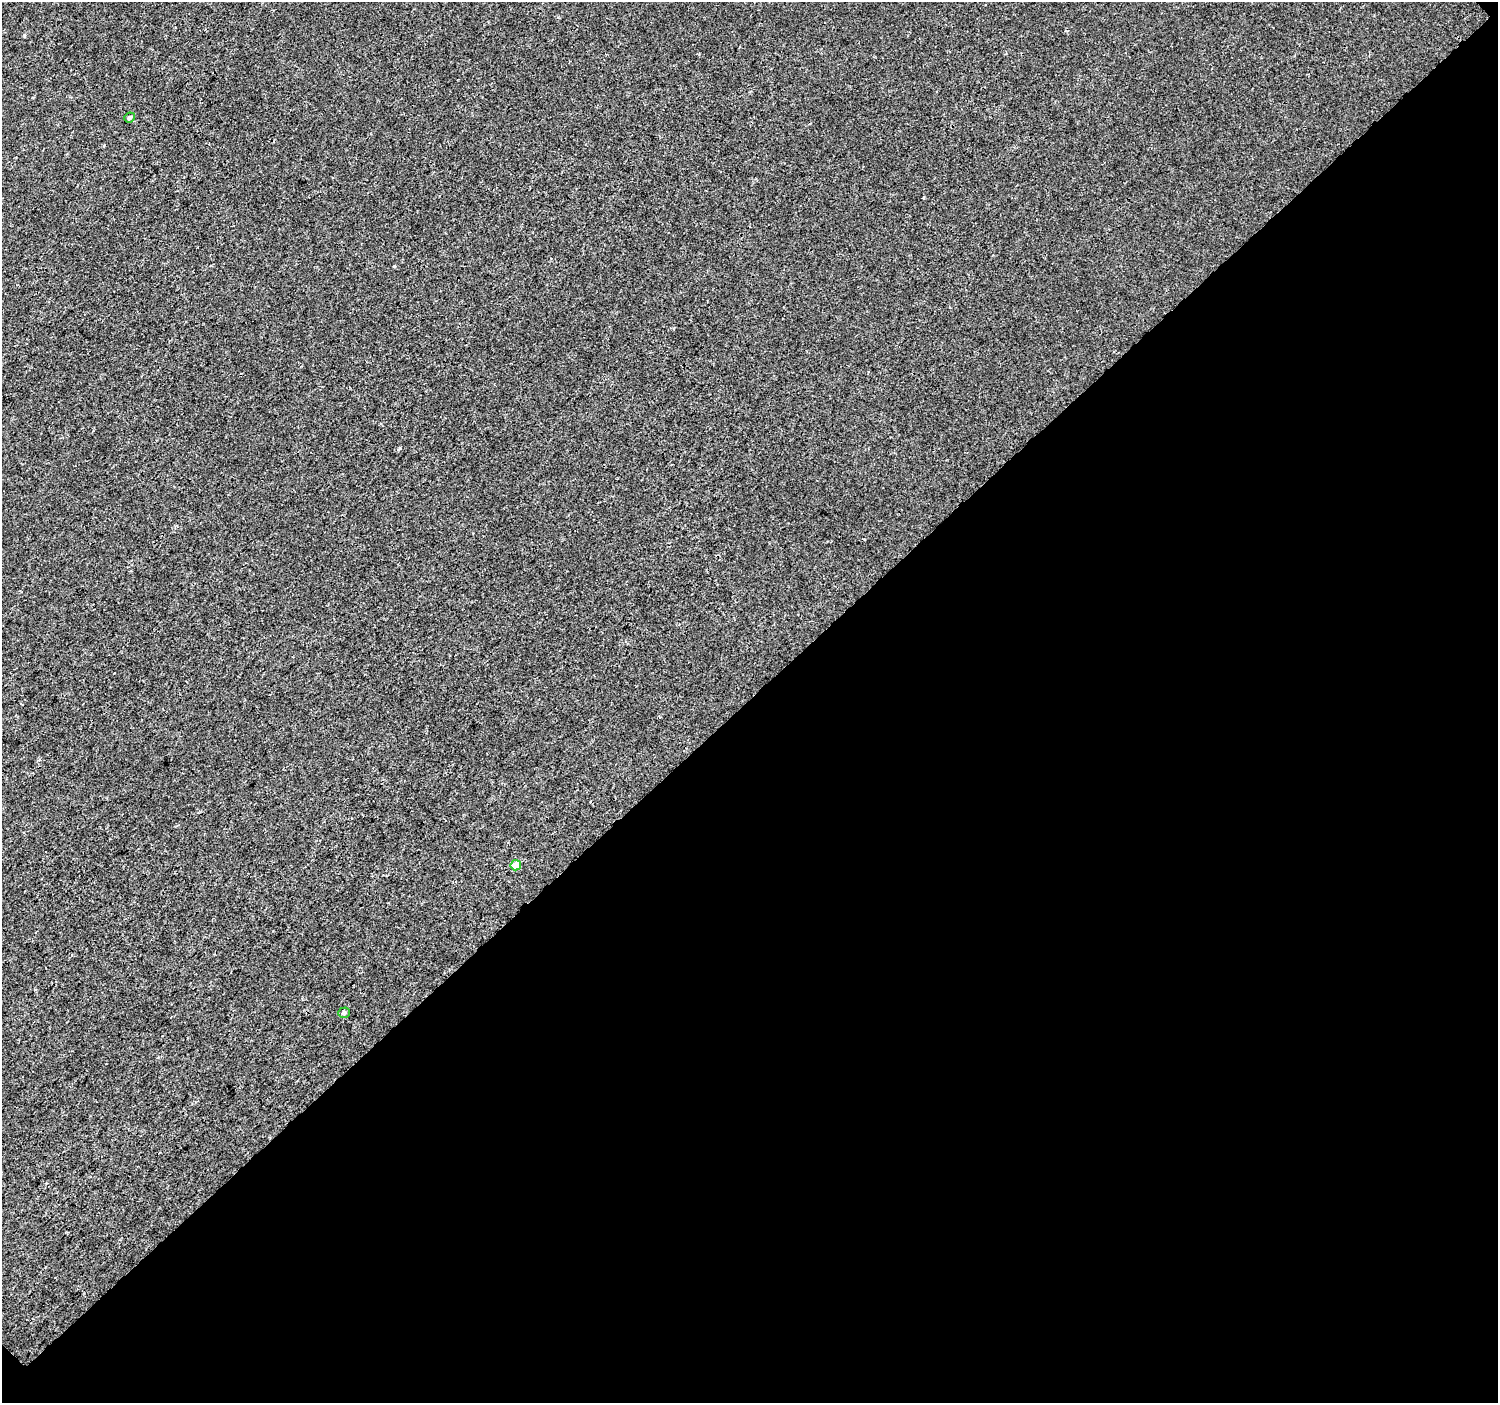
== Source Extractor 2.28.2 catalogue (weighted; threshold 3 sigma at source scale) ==
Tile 12 of 4 x 4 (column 4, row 3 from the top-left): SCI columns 4527-6022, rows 1592-2992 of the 6066 x 6047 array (HDU 1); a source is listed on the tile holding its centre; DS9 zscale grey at full resolution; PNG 1500 x 1405 px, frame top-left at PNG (2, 2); each listed source drawn as its Kron ellipse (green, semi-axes under 4 px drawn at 4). Shown black and unused: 50% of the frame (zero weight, under 3 of 4 exposures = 4% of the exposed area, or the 3 px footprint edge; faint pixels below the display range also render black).
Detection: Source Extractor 2.28.2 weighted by HDU 2 'WHT'; one run over the whole footprint, this tile lists its part. Background 2.01e-04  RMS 0.0026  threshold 0.0118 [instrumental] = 3 sigma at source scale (4.5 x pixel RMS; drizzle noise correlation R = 1.50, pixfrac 1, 0.0396/0.0396 arcsec/px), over >= 5 px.
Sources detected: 3; all 3 listed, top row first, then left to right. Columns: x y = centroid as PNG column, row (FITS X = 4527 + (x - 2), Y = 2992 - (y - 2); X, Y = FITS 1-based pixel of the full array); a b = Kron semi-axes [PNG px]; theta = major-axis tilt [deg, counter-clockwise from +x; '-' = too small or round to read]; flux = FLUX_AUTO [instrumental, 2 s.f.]
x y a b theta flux
129 117 5 4 - 0.63
516 865 5 5 - 4.6
344 1013 6 5 - 0.52